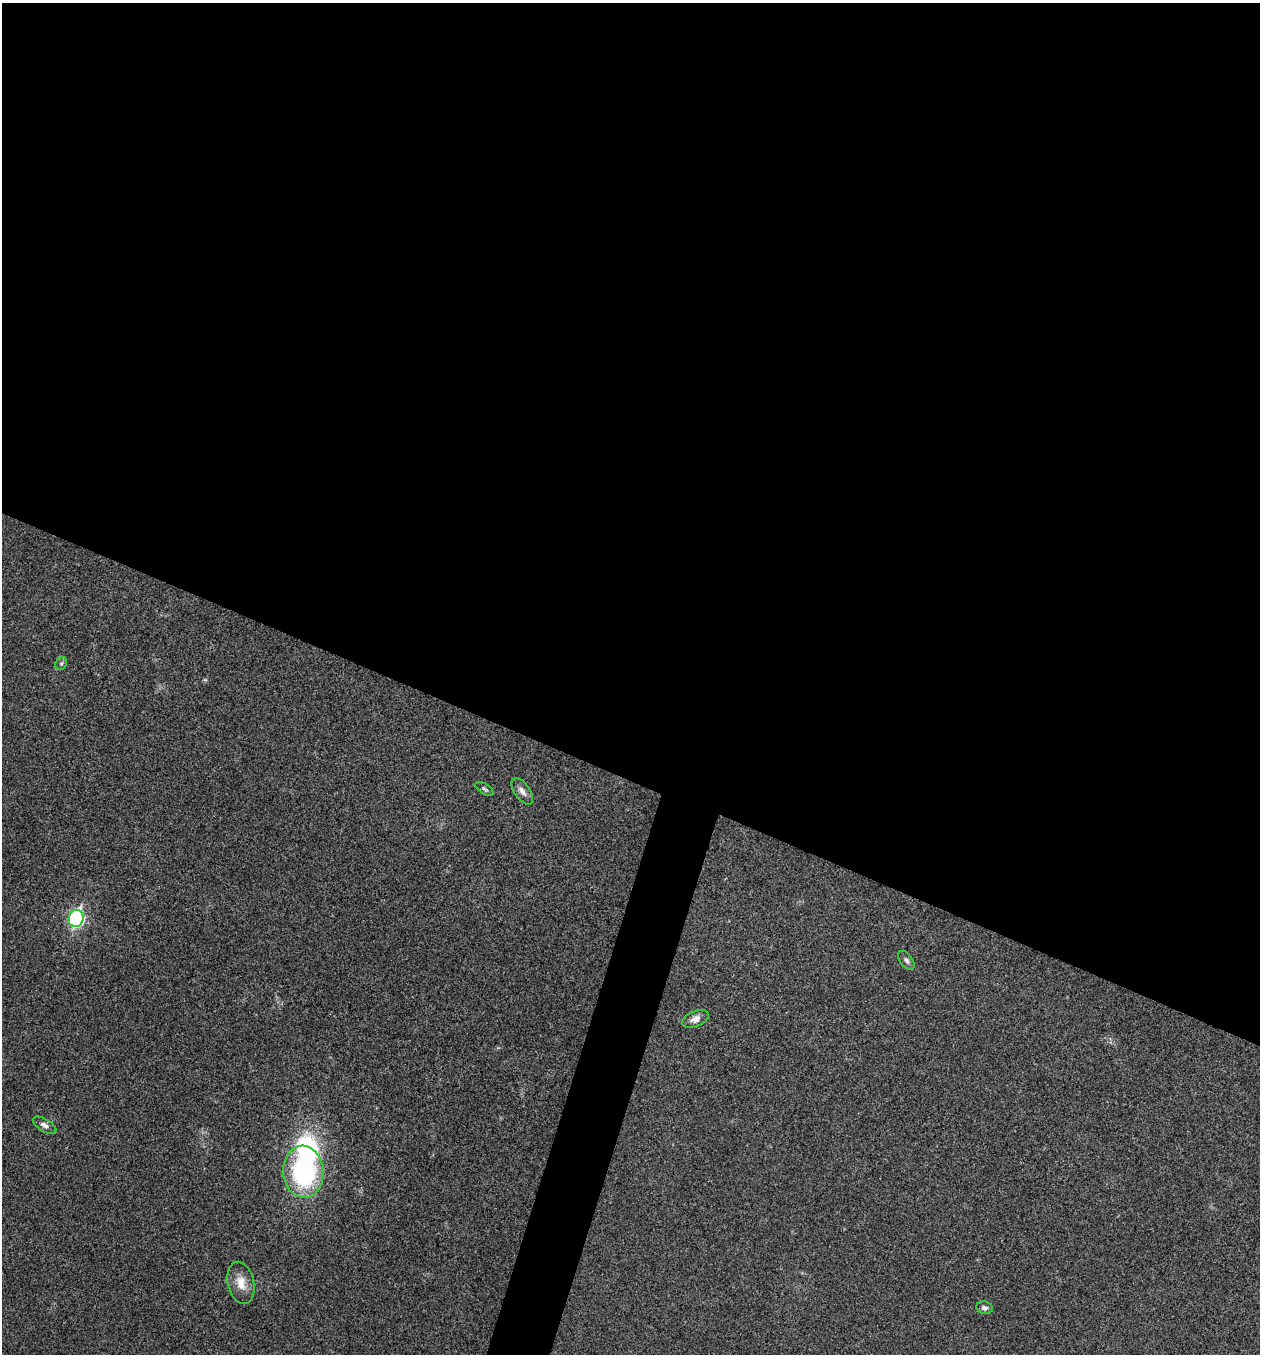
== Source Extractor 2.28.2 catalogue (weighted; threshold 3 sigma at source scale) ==
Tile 3 of 4 x 4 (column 3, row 1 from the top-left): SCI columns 2650-3907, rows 4062-5413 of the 5432 x 5416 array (HDU 1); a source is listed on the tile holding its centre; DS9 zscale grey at full resolution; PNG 1262 x 1356 px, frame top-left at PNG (2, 3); each listed source drawn as its Kron ellipse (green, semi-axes under 4 px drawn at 4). Shown black and unused: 59% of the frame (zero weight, under 3 of 4 exposures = <1% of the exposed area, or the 3 px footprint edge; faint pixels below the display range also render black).
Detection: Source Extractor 2.28.2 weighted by HDU 2 'WHT'; one run over the whole footprint, this tile lists its part. Background 0.0239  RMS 0.0041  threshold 0.0185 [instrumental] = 3 sigma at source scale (4.5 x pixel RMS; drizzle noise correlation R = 1.50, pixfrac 1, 0.05/0.05 arcsec/px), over >= 5 px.
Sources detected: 11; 1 inside a brighter listed object's ellipse — not listed separately; the other 10 listed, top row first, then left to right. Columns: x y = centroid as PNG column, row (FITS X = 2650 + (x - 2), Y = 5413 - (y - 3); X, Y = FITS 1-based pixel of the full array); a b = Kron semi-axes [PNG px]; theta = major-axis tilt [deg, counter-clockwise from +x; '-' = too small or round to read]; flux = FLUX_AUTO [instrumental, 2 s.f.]
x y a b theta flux
61 663 7 5 55 0.77
484 789 10 5 -32 0.93
522 791 15 7 -55 2.4
76 919 8 7 - 83
906 960 11 6 -53 1.2
695 1019 14 7 23 3
45 1125 13 6 -31 1.9
303 1172 26 20 -86 54
241 1283 21 13 -77 5.7
984 1308 8 6 -10 1.2